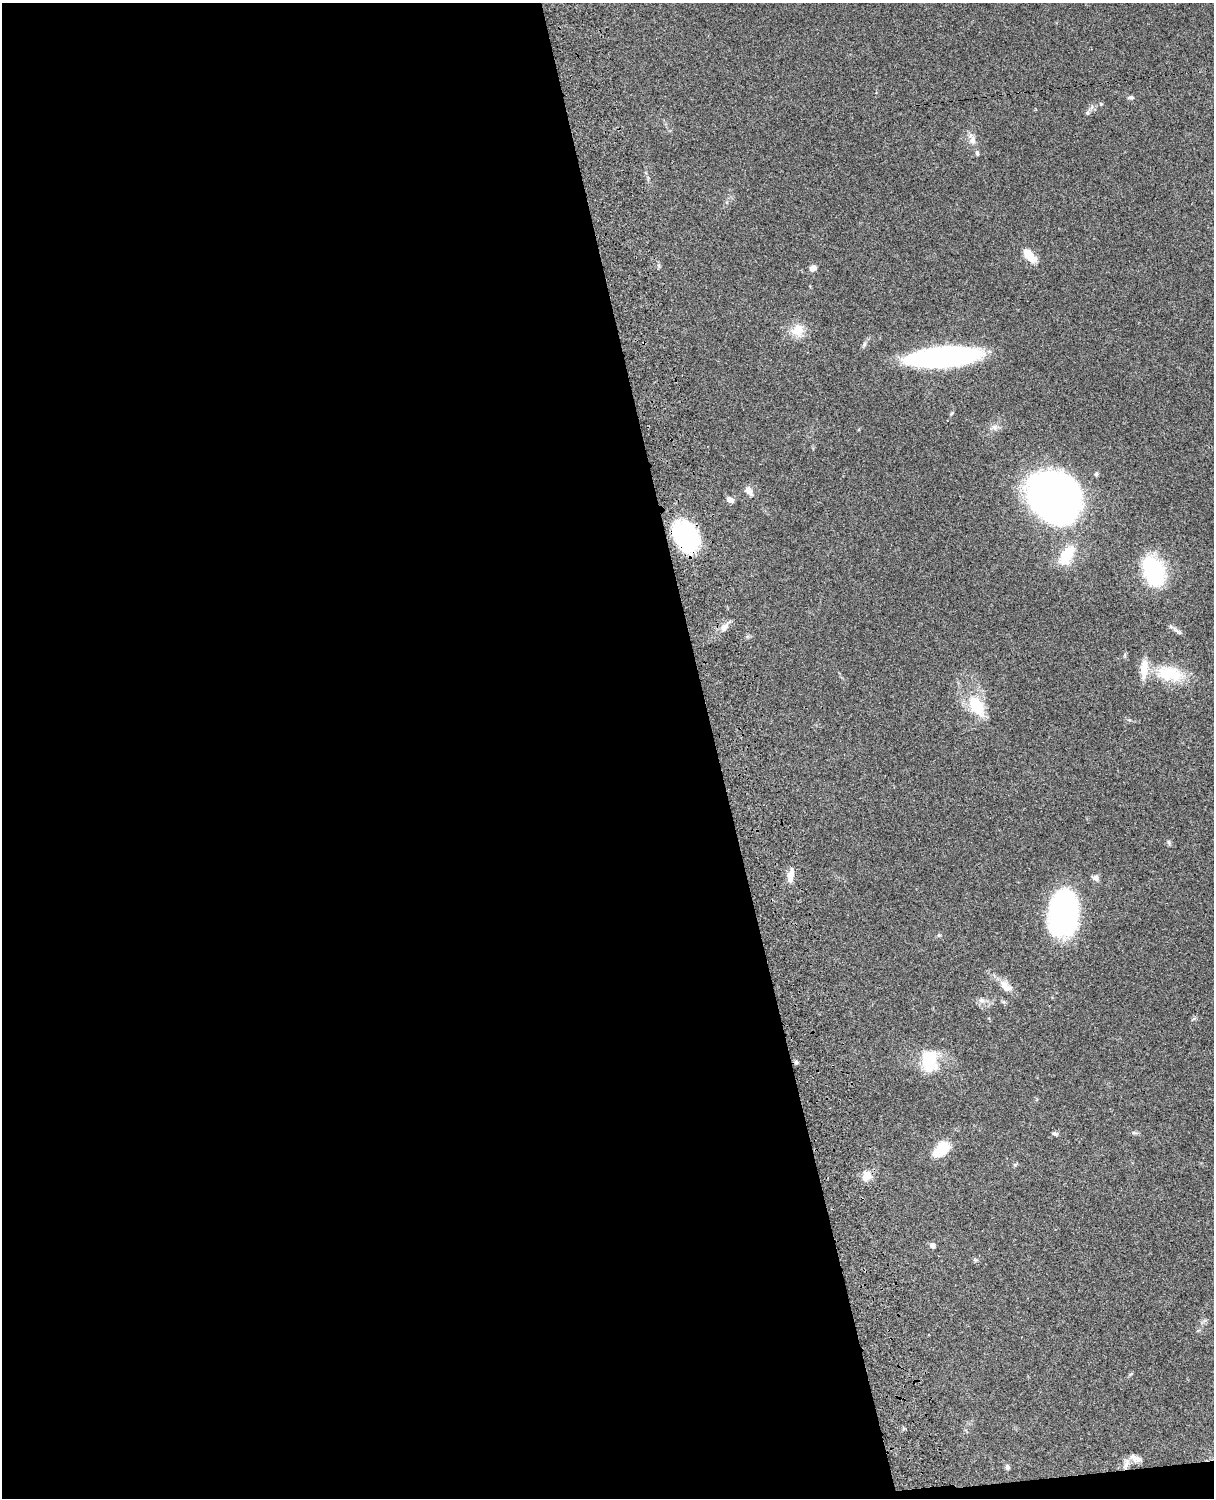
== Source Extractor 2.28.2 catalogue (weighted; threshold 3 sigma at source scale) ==
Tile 9 of 4 x 3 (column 1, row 3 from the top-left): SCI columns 122-1333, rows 278-1773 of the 5089 x 4929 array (HDU 1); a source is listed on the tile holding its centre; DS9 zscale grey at full resolution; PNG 1216 x 1500 px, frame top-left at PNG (2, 3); no overlay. Shown black and unused: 59% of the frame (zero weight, under 3 of 4 exposures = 6% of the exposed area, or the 3 px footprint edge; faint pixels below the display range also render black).
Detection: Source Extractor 2.28.2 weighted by HDU 2 'WHT'; one run over the whole footprint, this tile lists its part. Background 0.0839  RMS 0.006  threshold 0.0272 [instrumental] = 3 sigma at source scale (4.5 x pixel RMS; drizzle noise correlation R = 1.50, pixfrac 1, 0.05/0.05 arcsec/px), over >= 5 px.
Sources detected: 41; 1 inside a brighter object's white glare — not listed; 2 inside a brighter listed object's ellipse — not listed separately; the other 38 listed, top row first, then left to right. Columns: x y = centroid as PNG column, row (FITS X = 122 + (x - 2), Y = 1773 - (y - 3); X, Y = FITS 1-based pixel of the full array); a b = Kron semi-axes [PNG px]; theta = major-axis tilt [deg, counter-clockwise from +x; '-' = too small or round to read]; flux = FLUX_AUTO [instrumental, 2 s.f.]
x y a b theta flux
1131 97 7 5 -3 1.5
1101 104 5 5 - 0.72
1088 113 6 6 - 1.3
972 140 12 10 86 3.8
977 153 7 4 -80 1.1
1029 256 18 9 -46 9.1
813 268 7 7 - 3
798 330 17 17 - 9.6
943 356 54 14 5 180
1096 474 6 5 - 0.94
748 491 12 10 69 3.2
1054 497 43 34 -33 380
730 500 8 5 -33 2.6
687 536 28 20 -65 74
1067 555 22 12 59 17
1154 567 33 19 -35 37
724 627 14 8 49 3.9
1177 631 18 5 -37 2.2
1169 673 41 20 -10 25
976 706 33 18 -58 21
1169 842 8 4 -81 0.97
790 875 16 7 80 5.6
1096 878 8 7 - 2.5
1063 914 38 22 84 150
939 935 6 5 - 0.81
1003 984 12 10 -88 4.2
981 1000 11 7 -24 2.8
1004 1002 7 4 -70 0.93
929 1061 25 17 -82 24
796 1062 6 5 - 1.2
1134 1133 8 4 -8 1.1
1055 1134 7 5 -11 1.2
942 1149 19 12 41 17
867 1176 11 9 49 7.3
933 1245 6 5 - 2.6
1135 1458 18 8 -28 3.6
1126 1464 17 6 80 3.2
1007 1467 8 6 -72 1.4
Overlapping masked pixels (flux is a lower limit): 3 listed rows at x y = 687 536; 796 1062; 1126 1464